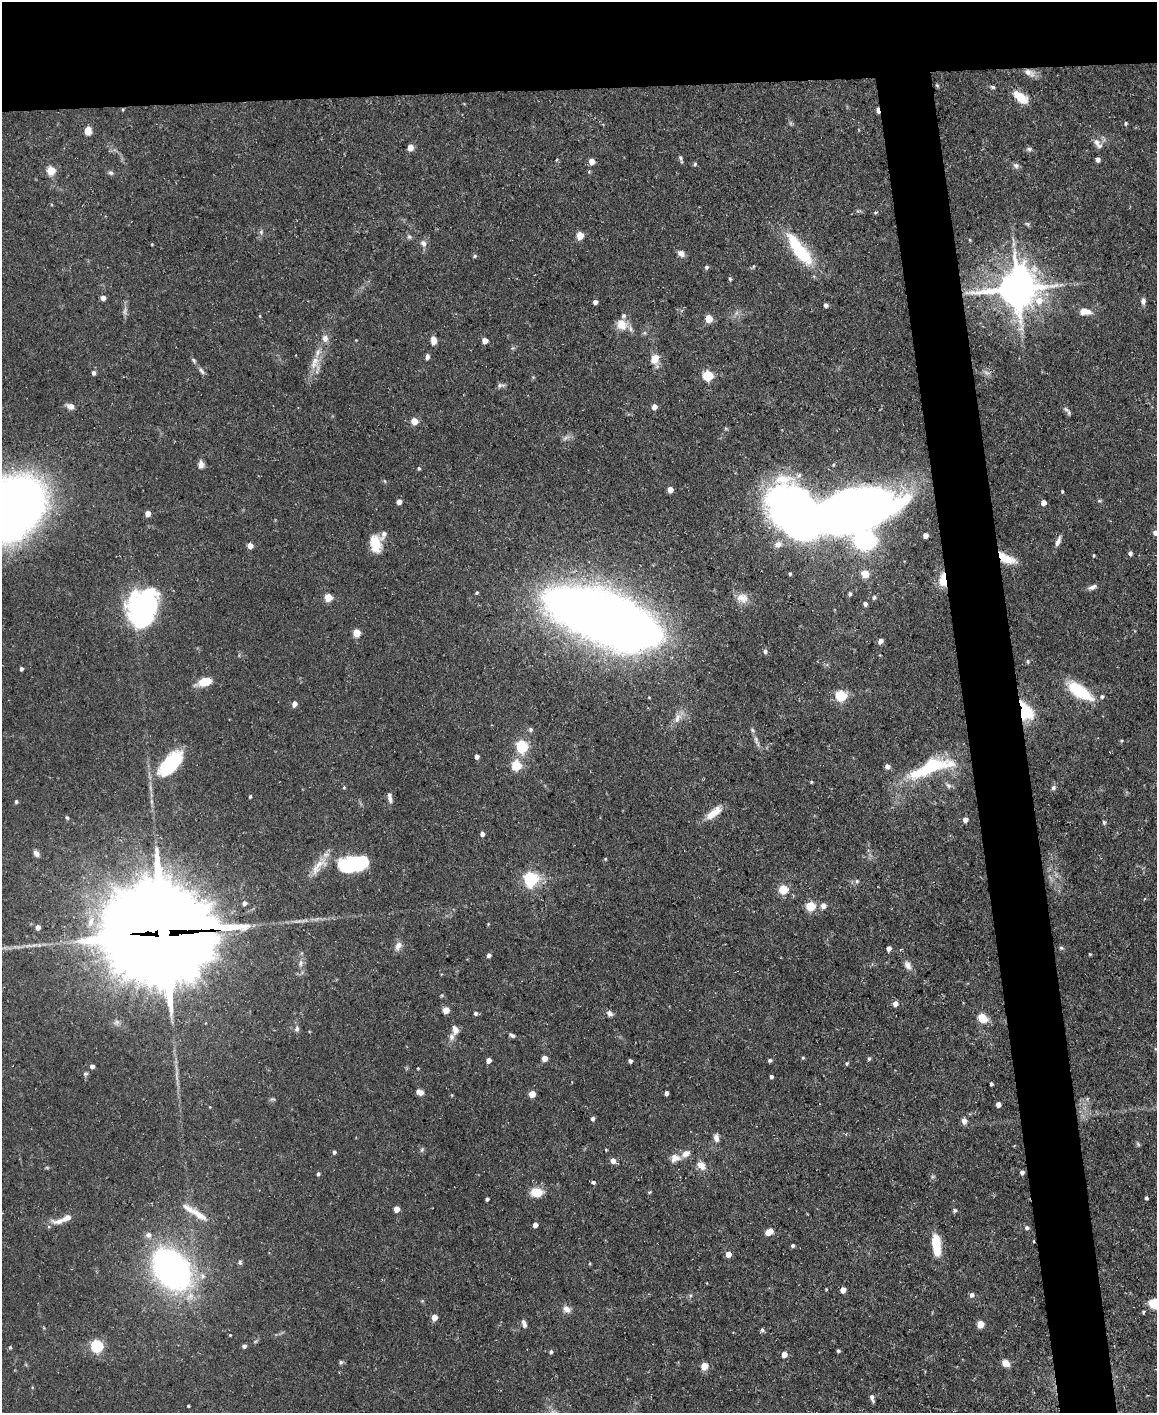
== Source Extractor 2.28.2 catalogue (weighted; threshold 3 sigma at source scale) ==
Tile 2 of 4 x 3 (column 2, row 1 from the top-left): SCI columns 1156-2310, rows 2947-4357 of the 4620 x 4591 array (HDU 1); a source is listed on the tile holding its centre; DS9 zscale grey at full resolution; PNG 1159 x 1415 px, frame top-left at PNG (2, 2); no overlay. Shown black and unused: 11% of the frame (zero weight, under 3 of 5 exposures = <1% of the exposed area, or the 3 px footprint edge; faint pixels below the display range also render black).
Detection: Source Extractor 2.28.2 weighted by HDU 2 'WHT'; one run over the whole footprint, this tile lists its part. Background 0.0587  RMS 0.004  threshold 0.0182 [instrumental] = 3 sigma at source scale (4.5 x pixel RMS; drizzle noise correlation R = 1.50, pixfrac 1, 0.05/0.05 arcsec/px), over >= 5 px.
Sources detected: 246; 6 too faint to see at this stretch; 5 inside a brighter object's white glare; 1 cosmic-ray / hot-pixel residue — not listed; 10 inside a brighter listed object's ellipse — not listed separately; the other 224 listed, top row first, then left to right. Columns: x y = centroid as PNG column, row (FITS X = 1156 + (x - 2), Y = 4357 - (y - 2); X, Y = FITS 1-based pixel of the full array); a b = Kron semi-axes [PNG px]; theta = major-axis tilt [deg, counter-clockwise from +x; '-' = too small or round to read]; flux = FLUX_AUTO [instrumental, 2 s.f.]
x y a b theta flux
1029 73 17 8 -23 3.1
937 85 5 4 - 0.48
993 87 6 4 -17 0.73
1020 97 15 8 -37 9.8
123 109 4 3 - 0.4
878 110 6 3 -83 2.9
791 123 7 4 -89 0.66
1126 123 5 4 - 0.6
88 130 9 7 -85 3.4
1096 142 14 9 -55 2.7
410 147 5 4 - 5.5
1029 149 8 5 -1 0.99
681 159 9 4 -76 0.94
1098 160 5 4 - 1.1
592 161 5 5 - 3.9
695 164 5 4 - 0.65
1016 166 9 7 -46 1.3
51 170 5 5 - 17
111 173 7 6 - 0.94
876 212 6 3 19 0.51
1027 224 7 5 -44 0.7
261 232 6 6 - 0.84
580 235 5 5 - 9.6
409 237 7 6 - 1
970 240 4 3 - 0.4
423 243 9 7 -57 1.8
152 244 3 3 - 0.32
800 251 39 17 -47 23
681 253 9 7 -29 2
474 256 6 4 25 0.58
706 267 5 5 - 0.85
753 267 7 4 63 0.53
730 279 5 4 - 0.65
1017 289 13 13 - 1300
103 298 5 4 - 2.7
1143 301 9 6 86 1.4
595 302 4 4 - 1.9
826 305 4 4 - 1.3
1085 312 15 8 0 4.2
260 316 4 4 - 0.38
708 318 5 5 - 11
622 324 15 13 -28 5.7
325 338 8 7 - 2.5
356 340 3 3 - 0.27
433 341 9 6 -88 2.9
485 341 4 4 - 4.1
427 357 6 4 81 1.4
655 359 15 10 -90 4.7
194 360 8 5 -46 0.85
315 362 20 11 66 5.6
201 371 12 5 -47 1.4
94 373 6 5 - 1.2
986 373 9 6 -20 1.4
708 375 5 5 - 32
500 385 11 5 6 1.2
70 406 9 6 -16 2.5
654 407 5 4 - 3.2
1066 409 10 6 -34 1.2
414 421 5 4 - 8.1
201 464 10 6 -85 2.1
833 465 4 4 - 0.45
419 468 4 4 - 0.66
670 490 5 4 - 4.1
1062 491 4 3 - 0.43
1099 501 6 4 18 0.53
399 502 4 4 - 3
1044 503 4 4 - 3.1
7 510 47 33 37 640
148 513 4 4 - 3.6
850 515 69 31 9 310
1156 532 5 5 - 2.2
384 534 14 6 62 2
925 535 5 4 - 2.6
1058 541 14 5 70 2.1
375 544 16 9 -81 11
778 545 12 8 16 2.9
250 546 5 5 - 3.5
1130 553 4 4 - 1.5
1094 555 4 3 - 0.42
1006 558 21 9 -26 9.2
790 574 4 3 - 0.65
865 574 5 5 - 11
943 580 17 8 -88 7
1092 587 12 6 21 1.7
477 593 4 4 - 0.59
850 594 4 3 - 0.82
328 597 5 5 - 13
874 597 5 5 - 0.88
742 598 17 13 -19 4.3
865 604 5 4 - 1.3
144 607 34 27 66 75
603 617 66 25 -22 1300
357 633 5 5 - 12
880 641 5 4 - 2.6
765 651 5 5 - 1.3
1028 661 5 5 - 0.86
21 669 4 3 - 1
205 682 14 8 15 8.7
1079 691 32 13 -34 19
841 695 6 5 - 34
294 704 5 5 - 2.4
1026 711 22 14 -66 16
678 718 16 8 67 3.4
531 730 6 5 - 1
756 740 11 6 -75 1.5
522 746 6 5 - 54
477 757 4 4 - 1.5
171 765 32 19 38 25
516 765 6 5 - 23
887 766 5 5 - 1.9
930 768 61 16 20 30
811 782 4 3 - 0.49
948 785 9 7 -38 1.4
344 787 5 4 - 0.49
1053 788 7 6 - 0.96
250 796 4 3 - 0.56
390 798 13 5 -80 1.8
16 801 4 4 - 0.83
714 813 23 9 39 5.8
67 818 6 4 -61 0.6
965 820 5 4 - 2.3
1104 822 5 4 - 0.82
482 834 5 5 - 1.3
36 853 9 6 -53 1.6
605 859 4 4 - 0.45
360 862 31 15 2 25
319 866 32 11 50 7.1
531 879 6 6 - 93
857 881 6 6 - 0.97
783 889 5 5 - 21
244 903 5 5 - 1.8
810 906 5 5 - 22
823 906 6 5 - 2.5
91 922 20 9 71 6.7
488 924 4 4 - 0.34
38 927 4 4 - 3
163 933 36 31 -7 9500
29 946 15 4 0 2
398 946 13 8 50 2.5
889 948 5 4 - 1.8
1061 948 6 5 - 0.67
1090 954 4 3 - 0.42
489 955 5 5 - 1.2
301 963 10 7 76 1.8
908 965 13 8 -59 2.5
895 1004 5 5 - 2.9
446 1010 5 4 - 6.3
475 1013 5 5 - 0.88
610 1013 8 7 - 1.4
982 1018 9 7 -37 7.7
297 1029 8 6 72 1.2
455 1030 11 7 -75 2.5
512 1035 8 5 -29 1
544 1058 5 5 - 3.4
803 1058 4 3 - 0.49
869 1058 5 4 - 0.68
489 1060 5 4 - 2.5
770 1060 5 4 - 0.77
630 1061 4 3 - 0.95
847 1063 5 4 - 0.59
92 1066 4 4 - 1.9
418 1068 4 3 - 0.33
85 1074 7 5 0 0.76
176 1074 9 4 71 0.96
771 1077 4 4 - 0.93
991 1084 4 3 - 0.86
420 1092 8 6 -27 2.3
666 1093 4 4 - 1.4
532 1094 5 4 - 6.6
452 1095 4 3 - 0.34
998 1104 4 4 - 3
593 1119 5 5 - 0.99
964 1121 5 5 - 3.2
716 1138 12 7 -79 2
1138 1144 6 5 - 0.65
422 1150 7 5 69 0.78
606 1150 3 3 - 0.4
334 1152 4 4 - 1.1
675 1158 13 10 20 3.4
613 1161 6 6 - 2.5
701 1165 14 9 -41 3.7
47 1168 6 4 -1 0.49
1022 1172 4 4 - 1.4
318 1174 4 4 - 0.79
593 1182 5 4 - 0.94
537 1192 13 9 -2 7.6
650 1192 5 3 - 0.43
1146 1198 4 3 - 0.9
487 1199 4 3 - 0.75
396 1209 5 4 - 4
955 1211 6 3 21 0.72
199 1215 32 8 -35 6.1
59 1221 21 8 6 3.8
535 1225 4 4 - 2.7
1027 1228 6 5 - 0.85
769 1232 10 7 27 2.8
149 1235 9 9 - 1.9
936 1245 22 8 -85 12
793 1246 4 4 - 0.81
728 1254 5 5 - 3.8
240 1262 6 5 - 0.75
171 1270 34 24 -52 170
843 1290 5 4 - 3
690 1295 5 3 - 0.52
971 1295 5 5 - 1.6
1154 1304 11 10 - 6.7
567 1309 10 8 -32 2.7
434 1317 5 4 - 4.8
524 1323 10 5 -73 1.6
980 1324 5 5 - 9.2
762 1330 5 5 - 0.91
230 1335 3 3 - 0.35
255 1342 6 4 20 0.53
97 1346 6 5 - 60
244 1346 5 5 - 0.94
10 1347 5 4 - 0.61
838 1351 3 3 - 0.73
551 1352 5 4 - 0.96
784 1354 5 5 - 3.7
341 1362 5 4 - 0.89
1006 1363 9 7 -32 3
704 1366 5 5 - 9.3
872 1398 8 4 -74 1.6
188 1406 3 3 - 0.42
Overlapping masked pixels (flux is a lower limit): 7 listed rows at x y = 123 109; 878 110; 1017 289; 1006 558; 943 580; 1026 711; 163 933
Isophote crosses this tile's border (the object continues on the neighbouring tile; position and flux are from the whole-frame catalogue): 3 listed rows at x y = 7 510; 1156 532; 1154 1304